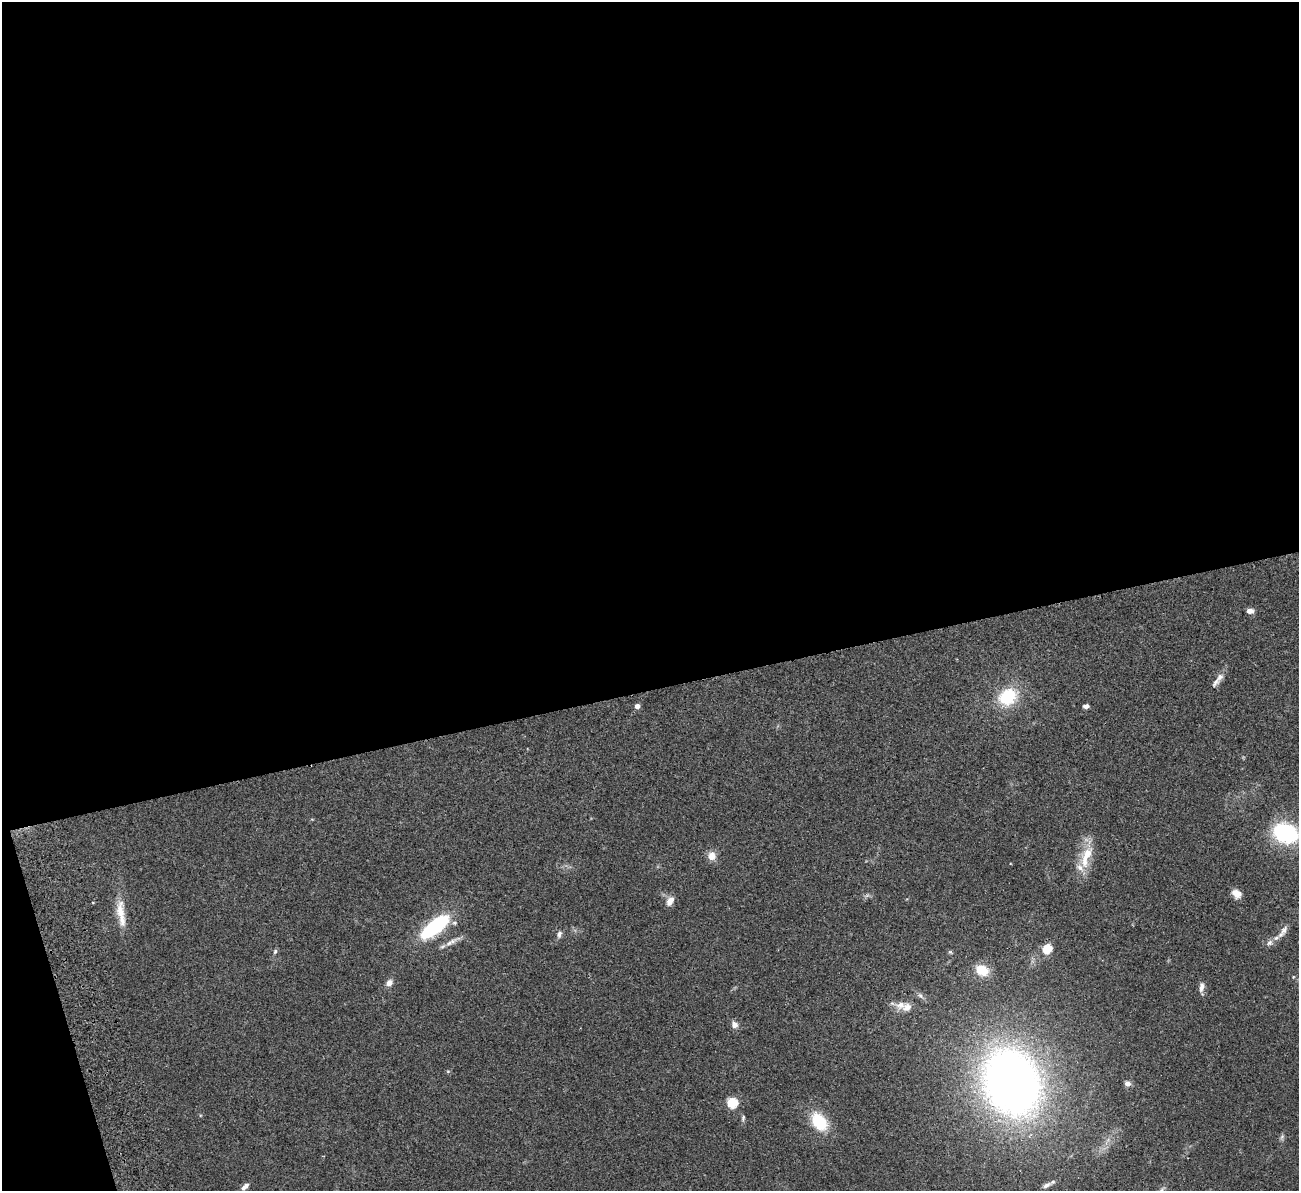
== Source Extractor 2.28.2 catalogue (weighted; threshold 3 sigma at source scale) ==
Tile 1 of 4 x 4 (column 1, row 1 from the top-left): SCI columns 57-1353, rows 3733-4921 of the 5300 x 5207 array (HDU 1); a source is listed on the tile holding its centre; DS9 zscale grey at full resolution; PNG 1301 x 1193 px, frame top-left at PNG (2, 2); no overlay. Shown black and unused: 59% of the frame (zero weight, under 2 of 3 exposures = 3% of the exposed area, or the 3 px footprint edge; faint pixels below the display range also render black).
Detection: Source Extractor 2.28.2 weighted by HDU 2 'WHT'; one run over the whole footprint, this tile lists its part. Background 0.0951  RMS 0.0086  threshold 0.0389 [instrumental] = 3 sigma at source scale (4.5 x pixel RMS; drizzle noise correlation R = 1.50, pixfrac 1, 0.05/0.05 arcsec/px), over >= 5 px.
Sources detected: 39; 4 inside a brighter listed object's ellipse — not listed separately; the other 35 listed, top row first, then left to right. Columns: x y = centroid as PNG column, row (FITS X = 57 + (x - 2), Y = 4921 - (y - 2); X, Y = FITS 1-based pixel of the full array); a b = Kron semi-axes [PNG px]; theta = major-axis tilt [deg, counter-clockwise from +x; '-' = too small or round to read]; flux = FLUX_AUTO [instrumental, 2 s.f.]
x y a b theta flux
1250 611 7 5 -1 4.7
1220 677 13 8 52 4.7
1008 697 20 16 35 40
637 706 4 4 - 5.7
1086 706 6 4 13 2.8
1285 833 24 18 -19 73
712 856 11 9 -89 7.2
1086 856 37 12 71 21
1236 893 10 8 -35 7.3
670 901 11 7 60 6.6
120 911 29 12 -88 15
435 927 31 12 39 80
1284 930 14 7 56 4.8
559 934 10 6 69 2.7
449 943 29 5 28 5.9
1269 943 9 6 48 2.8
1047 949 5 5 - 47
275 951 7 4 64 1.5
950 952 6 4 -29 1.1
982 970 13 10 -33 20
1293 977 5 3 - 0.69
389 983 9 8 - 4.2
1201 987 13 6 82 4.1
920 996 10 6 -45 2.7
900 1005 16 11 7 8
734 1024 9 7 -53 4.4
448 1071 6 4 18 0.9
1012 1082 54 42 -67 670
1127 1083 8 6 -4 3.2
732 1103 5 5 - 66
743 1118 9 5 76 1.7
819 1122 23 15 -51 30
1282 1137 7 5 59 1.8
1046 1185 14 6 26 3.8
245 1186 9 5 46 3.9
Isophote crosses this tile's border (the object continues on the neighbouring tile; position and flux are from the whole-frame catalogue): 1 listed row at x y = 1285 833